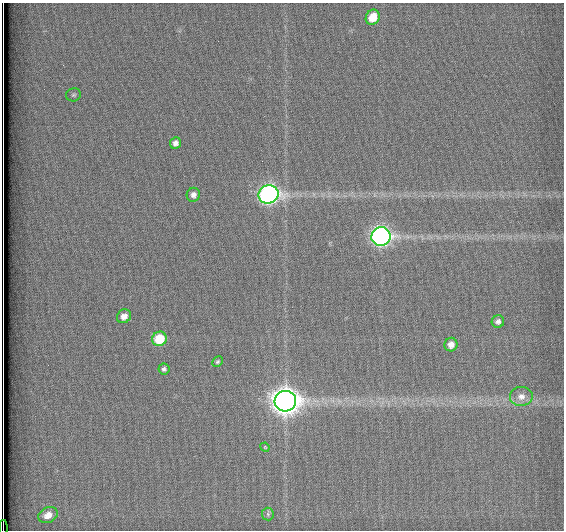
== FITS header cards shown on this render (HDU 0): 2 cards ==
NAXIS1  =                  562          / # of pixels in <axis direction>
NAXIS2  =                  528          / # of pixels in <axis direction>

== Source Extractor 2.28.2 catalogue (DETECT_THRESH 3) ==
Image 562 x 528 px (HDU 0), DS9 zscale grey, 1 PNG px = 1 image px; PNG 566 x 532 px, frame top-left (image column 1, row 528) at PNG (2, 3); each listed source drawn as its Kron ellipse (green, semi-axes under 4 px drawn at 4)
Background 1800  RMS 4.7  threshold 14.2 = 3 sigma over >= 5 px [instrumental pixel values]
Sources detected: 18; all 18 listed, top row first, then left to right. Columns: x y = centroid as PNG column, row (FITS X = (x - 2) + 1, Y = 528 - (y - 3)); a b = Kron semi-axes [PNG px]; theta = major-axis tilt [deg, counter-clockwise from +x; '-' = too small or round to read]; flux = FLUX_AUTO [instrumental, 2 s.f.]
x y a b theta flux
373 17 8 6 57 6400
74 95 7 6 - 630
175 143 6 5 - 1400
269 194 10 9 - 130000
193 195 7 6 - 1500
381 237 9 9 - 130000
124 316 7 6 - 2400
498 321 6 6 - 1100
159 339 7 7 - 11000
451 345 7 6 - 2300
217 362 6 4 45 550
164 369 6 5 - 790
521 396 11 9 6 2500
285 401 11 10 - 400000
265 447 5 4 - 320
268 514 6 6 - 670
48 515 10 7 26 3900
3 528 8 2 -90 1800
At the frame edge (FLAGS 8, measured only in part): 1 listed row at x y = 3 528